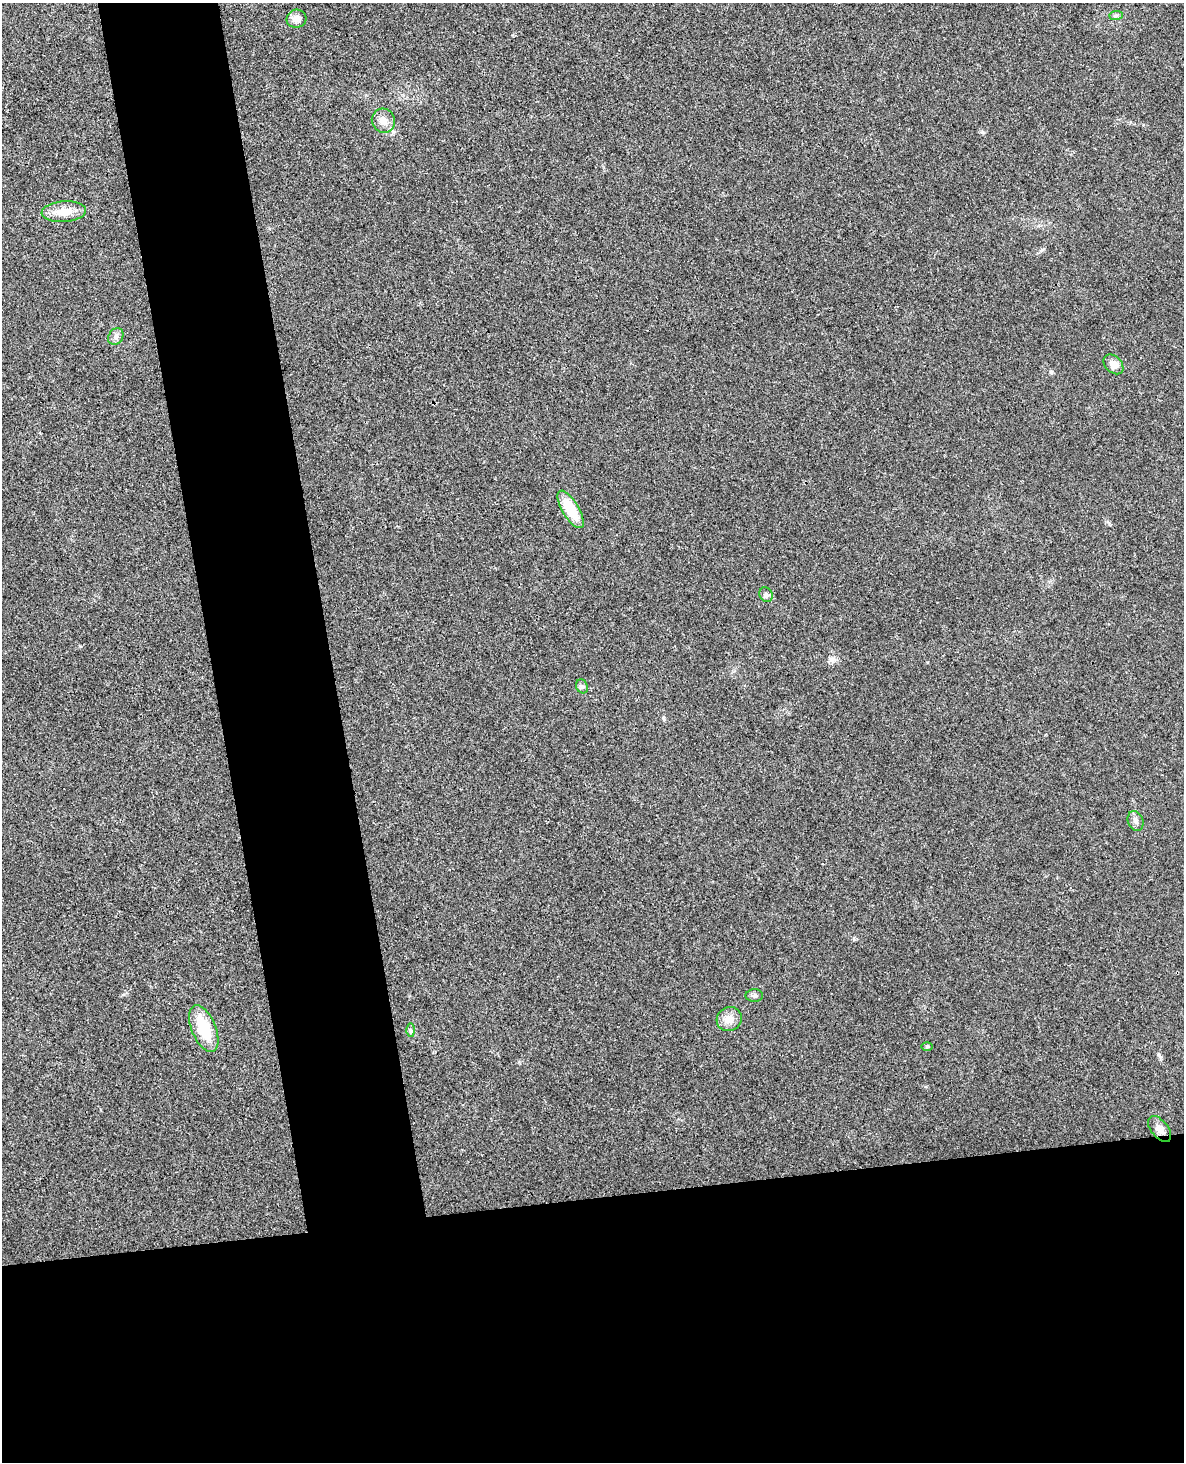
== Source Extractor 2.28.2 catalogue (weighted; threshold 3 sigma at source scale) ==
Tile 11 of 4 x 3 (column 3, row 3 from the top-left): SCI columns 2423-3604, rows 147-1606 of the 4844 x 4780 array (HDU 1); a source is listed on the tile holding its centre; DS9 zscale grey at full resolution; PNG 1186 x 1464 px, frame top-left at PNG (2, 3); each listed source drawn as its Kron ellipse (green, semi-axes under 4 px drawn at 4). Shown black and unused: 27% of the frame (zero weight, under 3 of 4 exposures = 6% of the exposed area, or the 3 px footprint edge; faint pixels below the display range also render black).
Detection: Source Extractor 2.28.2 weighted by HDU 2 'WHT'; one run over the whole footprint, this tile lists its part. Background 0.0217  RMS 0.0058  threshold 0.0262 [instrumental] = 3 sigma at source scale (4.5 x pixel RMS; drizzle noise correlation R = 1.50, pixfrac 1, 0.05/0.05 arcsec/px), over >= 5 px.
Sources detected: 16; all 16 listed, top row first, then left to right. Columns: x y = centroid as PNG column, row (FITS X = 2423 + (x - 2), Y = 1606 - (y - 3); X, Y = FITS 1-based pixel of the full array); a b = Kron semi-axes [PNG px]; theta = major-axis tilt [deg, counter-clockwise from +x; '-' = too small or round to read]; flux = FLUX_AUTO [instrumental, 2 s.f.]
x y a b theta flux
1116 15 7 4 1 1.1
296 19 10 9 - 3.6
383 121 12 11 - 4.5
64 212 22 10 4 9.4
116 336 9 7 57 2.2
1113 364 11 8 -45 4.7
571 509 21 8 -59 18
766 595 7 6 - 1.5
582 686 7 5 -68 1.3
1136 821 10 7 -68 2.1
754 995 8 6 1 1.5
729 1019 13 11 33 5.6
204 1029 25 12 -67 21
411 1030 6 4 -89 0.95
927 1047 6 4 0 0.75
1160 1129 15 8 -52 4
Unlisted compact peaks at least as high as the median listed source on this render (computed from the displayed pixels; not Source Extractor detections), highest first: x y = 1051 372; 982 132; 831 659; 1159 1055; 80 646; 663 718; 1042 250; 854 939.